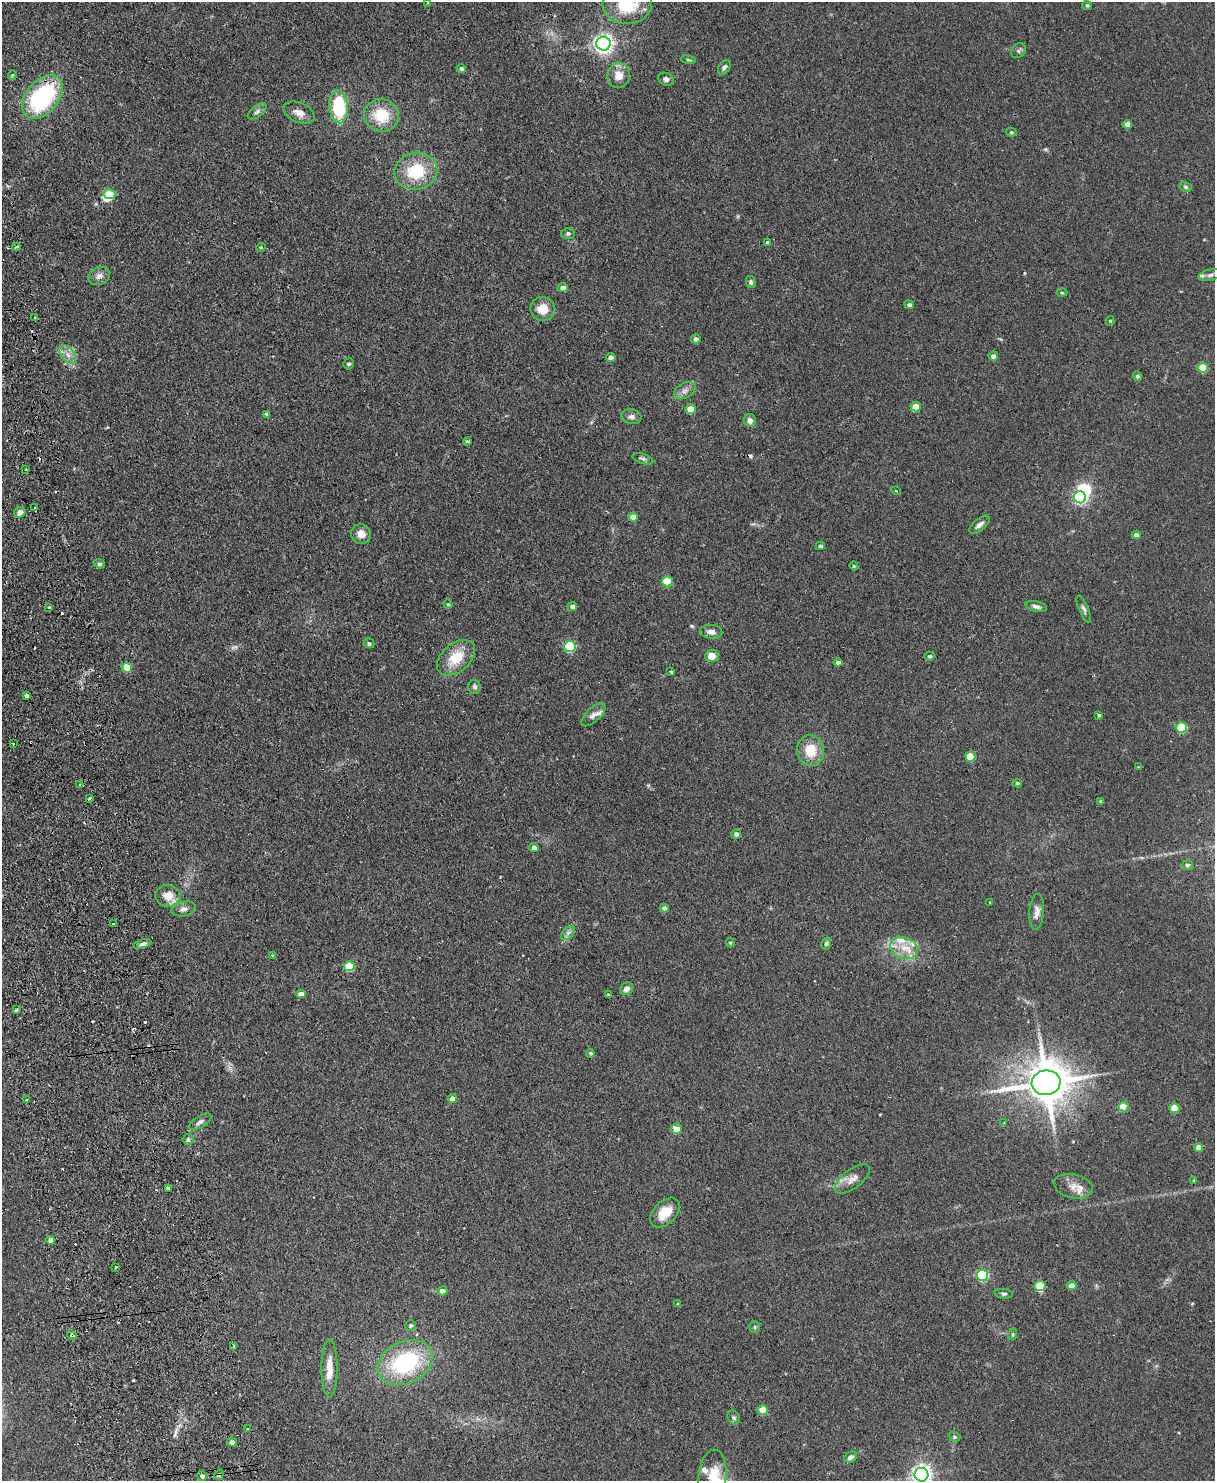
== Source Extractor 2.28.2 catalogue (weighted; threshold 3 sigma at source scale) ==
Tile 7 of 4 x 3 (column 3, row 2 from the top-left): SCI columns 2483-3695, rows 1631-3109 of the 4965 x 4852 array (HDU 1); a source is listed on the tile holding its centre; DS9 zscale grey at full resolution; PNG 1217 x 1483 px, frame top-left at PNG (2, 2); each listed source drawn as its Kron ellipse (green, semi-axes under 4 px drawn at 4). Shown black and unused: <1% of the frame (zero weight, under 2 of 3 exposures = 3% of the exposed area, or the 3 px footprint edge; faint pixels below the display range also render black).
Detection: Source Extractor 2.28.2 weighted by HDU 2 'WHT'; one run over the whole footprint, this tile lists its part. Background 0.144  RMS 0.0069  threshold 0.0309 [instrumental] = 3 sigma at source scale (4.5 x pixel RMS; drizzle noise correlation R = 1.50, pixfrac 1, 0.05/0.05 arcsec/px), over >= 5 px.
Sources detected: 170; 1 too faint to see at this stretch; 2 inside a brighter object's white glare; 10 cosmic-ray / hot-pixel residue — neither listed nor drawn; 7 inside a brighter listed object's ellipse — not listed separately; the other 150 listed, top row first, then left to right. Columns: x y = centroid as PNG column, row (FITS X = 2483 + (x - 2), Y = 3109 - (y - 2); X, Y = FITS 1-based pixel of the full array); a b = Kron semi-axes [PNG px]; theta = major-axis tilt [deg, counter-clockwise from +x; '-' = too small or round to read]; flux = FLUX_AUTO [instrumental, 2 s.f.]
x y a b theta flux
428 3 3 2 - 0.71
627 4 24 19 3 29
1087 5 5 4 - 0.87
603 44 7 7 - 320
1018 51 8 6 45 1.6
688 60 7 3 -9 0.97
724 67 8 5 57 2
461 69 5 4 - 1.5
12 75 4 4 - 0.81
619 76 12 11 - 7.9
666 79 8 6 -24 2.1
42 97 25 16 49 81
338 107 16 9 -86 42
257 111 11 5 38 2.2
299 113 16 9 -23 5.8
381 115 17 16 - 22
1127 124 5 4 - 6.4
1011 132 5 4 - 0.95
416 171 21 18 12 29
1186 187 6 5 - 1
109 194 6 5 - 23
568 233 6 5 - 1.5
767 242 4 4 - 1.3
16 247 4 2 - 2
261 247 5 3 - 0.57
1210 275 12 5 13 2.6
99 276 11 8 25 3.8
751 282 6 5 - 1.5
563 288 5 4 - 4.1
1062 293 5 3 - 0.67
909 305 5 4 - 1.6
543 309 12 12 - 10
35 317 3 3 - 0.77
1110 321 5 4 - 0.89
696 339 5 4 - 2.3
68 355 10 7 -50 4.4
993 356 5 4 - 2.6
611 357 5 4 - 3.1
349 364 5 5 - 1.3
1203 368 5 5 - 23
1137 376 5 4 - 1.4
685 391 11 7 31 3.4
916 407 5 5 - 14
691 409 5 5 - 14
267 414 4 3 - 1.7
631 417 10 7 -11 2.5
750 420 6 6 - 3.1
467 441 4 2 - 0.85
643 459 11 5 -17 1.5
26 469 3 2 - 0.57
896 491 5 3 - 0.57
1080 497 6 6 - 95
35 507 3 2 - 0.92
20 512 6 5 - 3.6
633 517 5 4 - 5.9
979 525 12 5 39 2.8
361 534 10 9 - 4.8
1136 535 4 4 - 2.6
820 546 4 4 - 1.4
99 564 6 4 -23 1.3
854 566 4 4 - 0.72
667 581 5 5 - 23
448 604 5 4 - 0.84
572 606 5 4 - 2.8
1036 606 11 5 -13 2.4
49 607 3 3 - 1
1084 609 14 5 -67 2.2
711 632 11 7 -4 3.7
369 643 5 5 - 1.5
570 646 6 5 - 57
712 656 7 6 - 7.2
929 656 5 4 - 1.3
456 658 22 14 40 17
838 662 4 4 - 2.4
127 668 5 5 - 14
671 672 3 3 - 1.5
475 687 7 6 - 1.6
27 696 4 4 - 2.6
593 715 15 7 42 3.4
1099 715 4 3 - 1
1182 727 5 5 - 34
13 744 2 2 - 0.69
810 751 15 13 -83 15
970 757 5 5 - 21
1138 767 2 2 - 0.44
1017 783 5 4 - 1.2
80 785 4 3 - 1
89 798 3 3 - 1.1
1101 801 4 4 - 1.2
736 834 5 5 - 2.4
534 848 5 4 - 3.6
1187 865 5 5 - 1.3
168 896 13 11 -14 9
990 902 3 2 - 0.6
664 908 5 4 - 2.9
184 909 12 7 12 3
1037 912 18 7 85 4.2
113 924 2 2 - 0.72
568 933 8 5 44 1.9
730 943 5 4 - 0.86
142 944 9 4 17 1.9
826 944 6 5 - 1.2
904 948 14 10 -21 9.5
272 955 3 2 - 0.81
349 966 5 5 - 27
627 989 7 5 42 3.3
301 994 5 4 - 5.8
608 994 3 3 - 1.1
16 1010 3 3 - 1.5
591 1053 4 4 - 1
1046 1083 14 12 8 2300
452 1099 5 4 - 5.9
26 1100 4 2 - 4.4
1123 1107 5 4 - 14
1174 1108 5 4 - 15
200 1122 13 5 31 2.4
1004 1123 4 3 - 0.54
676 1129 5 5 - 6.6
188 1139 5 5 - 1.2
1199 1147 4 4 - 6.1
852 1179 20 9 37 5.8
1194 1180 3 3 - 0.76
1073 1186 19 12 -12 6.5
168 1188 4 3 - 3.5
665 1213 18 11 45 12
51 1240 4 4 - 3.9
115 1267 3 3 - 2.4
982 1275 6 5 - 66
1040 1286 5 5 - 28
1072 1286 5 4 - 5.8
442 1291 5 4 - 4.6
1004 1294 9 5 -5 1.5
678 1304 4 3 - 0.96
411 1325 5 5 - 1
755 1327 6 5 - 0.97
1013 1334 6 4 72 0.82
72 1335 5 3 - 2.3
234 1347 3 3 - 1.7
405 1363 29 20 25 65
329 1369 29 8 -90 11
763 1410 5 4 - 19
734 1418 7 6 - 1.5
247 1429 3 3 - 0.92
954 1437 6 4 -19 0.96
232 1442 5 4 - 4.9
851 1457 6 5 - 3
219 1474 5 4 - 1.2
921 1475 7 6 - 370
202 1476 5 5 - 1.7
712 1477 27 14 85 13
Overlapping masked pixels (flux is a lower limit): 2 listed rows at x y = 72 1335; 219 1474
Isophote crosses this tile's border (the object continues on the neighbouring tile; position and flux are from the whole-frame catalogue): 3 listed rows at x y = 627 4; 921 1475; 712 1477